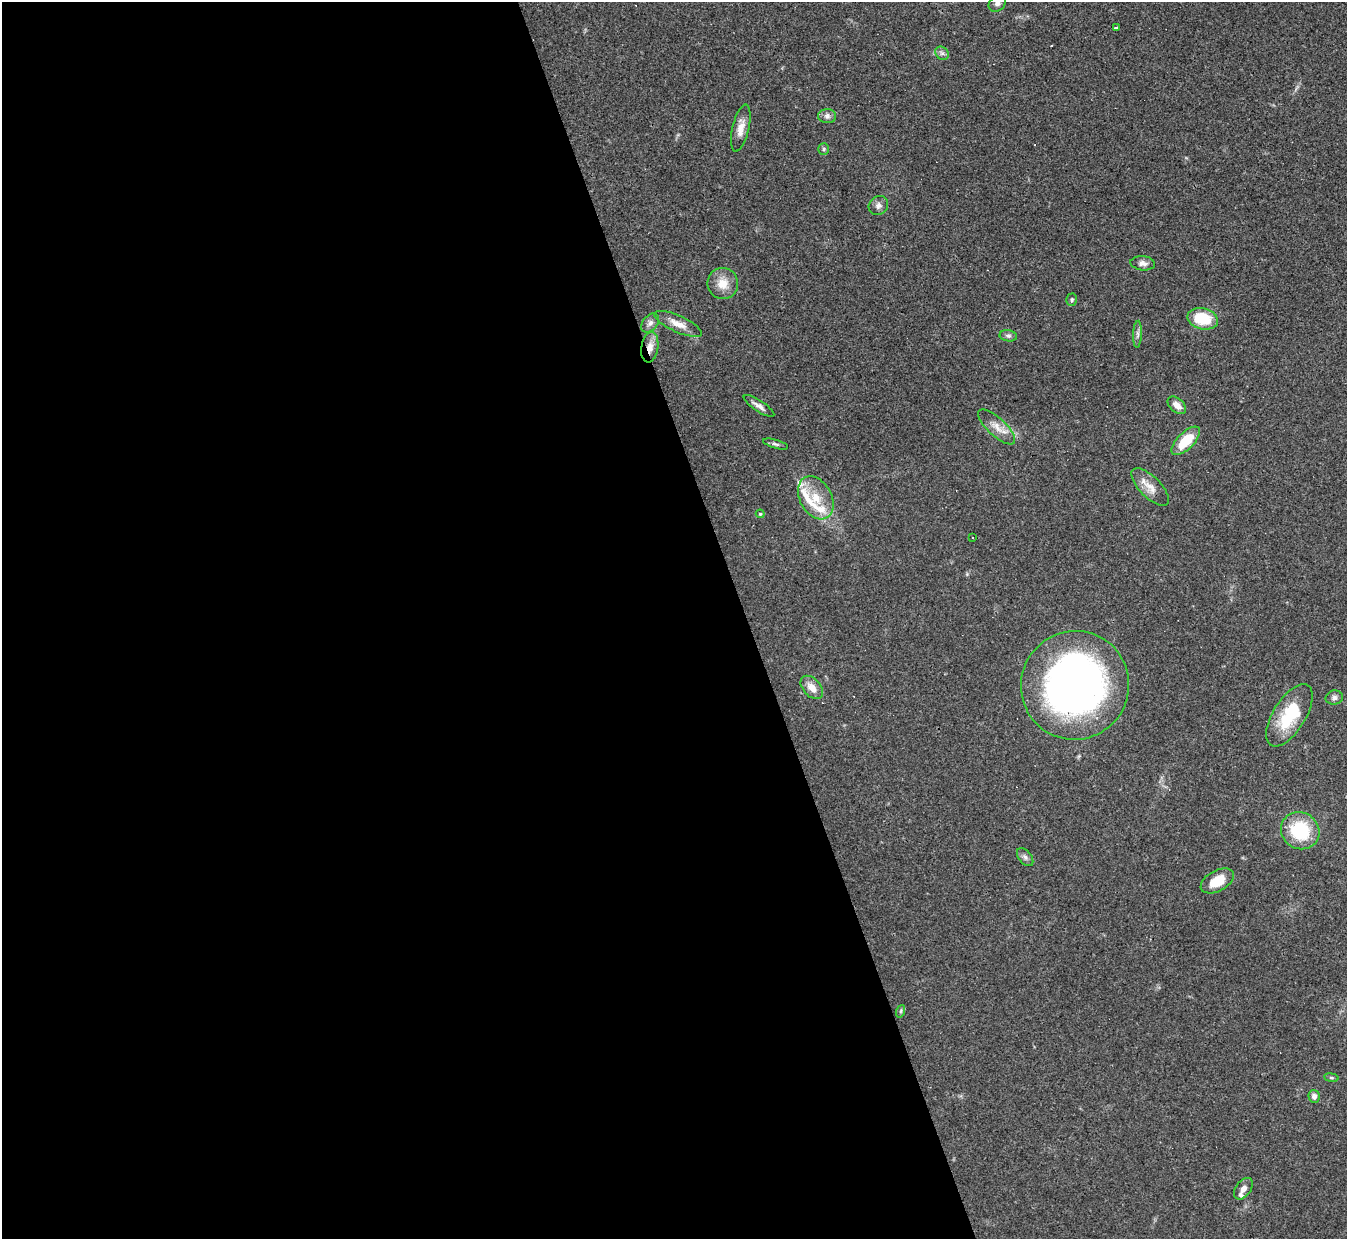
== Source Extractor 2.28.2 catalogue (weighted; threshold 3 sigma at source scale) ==
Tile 9 of 4 x 4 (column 1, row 3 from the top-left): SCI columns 1-1345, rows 1384-2620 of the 5380 x 5366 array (HDU 1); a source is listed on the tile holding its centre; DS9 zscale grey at full resolution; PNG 1349 x 1241 px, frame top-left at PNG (2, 2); each listed source drawn as its Kron ellipse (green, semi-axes under 4 px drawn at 4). Shown black and unused: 55% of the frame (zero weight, under 3 of 4 exposures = <1% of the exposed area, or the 3 px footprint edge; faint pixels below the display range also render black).
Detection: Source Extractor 2.28.2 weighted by HDU 2 'WHT'; one run over the whole footprint, this tile lists its part. Background 0.048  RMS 0.0043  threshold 0.0194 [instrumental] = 3 sigma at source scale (4.5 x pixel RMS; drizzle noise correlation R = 1.50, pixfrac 1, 0.05/0.05 arcsec/px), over >= 5 px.
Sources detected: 41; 2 cosmic-ray / hot-pixel residue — neither listed nor drawn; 3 inside a brighter listed object's ellipse — not listed separately; the other 36 listed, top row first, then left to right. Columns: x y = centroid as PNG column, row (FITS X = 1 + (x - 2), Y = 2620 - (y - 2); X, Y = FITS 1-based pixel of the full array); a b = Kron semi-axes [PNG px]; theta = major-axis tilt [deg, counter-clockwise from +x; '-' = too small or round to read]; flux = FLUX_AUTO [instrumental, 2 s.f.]
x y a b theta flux
997 3 10 7 44 1.9
1116 27 3 3 - 0.94
942 53 7 6 - 1.2
827 116 9 7 -2 1.6
741 128 24 8 77 4.5
824 149 6 5 - 0.68
878 206 10 9 - 1.9
1143 263 12 7 -6 2.1
723 284 15 15 - 6.5
1072 300 6 5 - 0.8
1203 319 15 10 -13 15
650 323 11 7 51 1.8
678 324 26 8 -24 5.1
1137 334 13 4 87 1.6
1008 336 9 5 -10 1.1
650 347 15 8 82 4.3
1177 405 10 6 -40 3.1
759 406 18 5 -34 2.4
997 427 24 9 -43 5
1186 441 18 8 45 12
775 444 13 4 -16 1.1
1150 487 24 10 -45 5.3
816 498 23 16 -61 11
760 514 4 4 - 0.45
972 537 2 2 - 0.39
1075 685 54 54 - 230
812 687 14 8 -47 4.1
1334 698 8 7 - 1.4
1289 715 35 16 58 21
1300 831 20 18 -34 24
1025 857 10 6 -51 1.4
1217 881 18 10 28 7.8
901 1011 6 4 71 0.62
1331 1078 7 4 -8 0.66
1314 1096 6 5 - 1.9
1243 1189 12 7 54 3.1
Overlapping masked pixels (flux is a lower limit): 1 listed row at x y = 650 347
Isophote crosses this tile's border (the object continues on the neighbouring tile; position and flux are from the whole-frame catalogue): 1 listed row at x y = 997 3